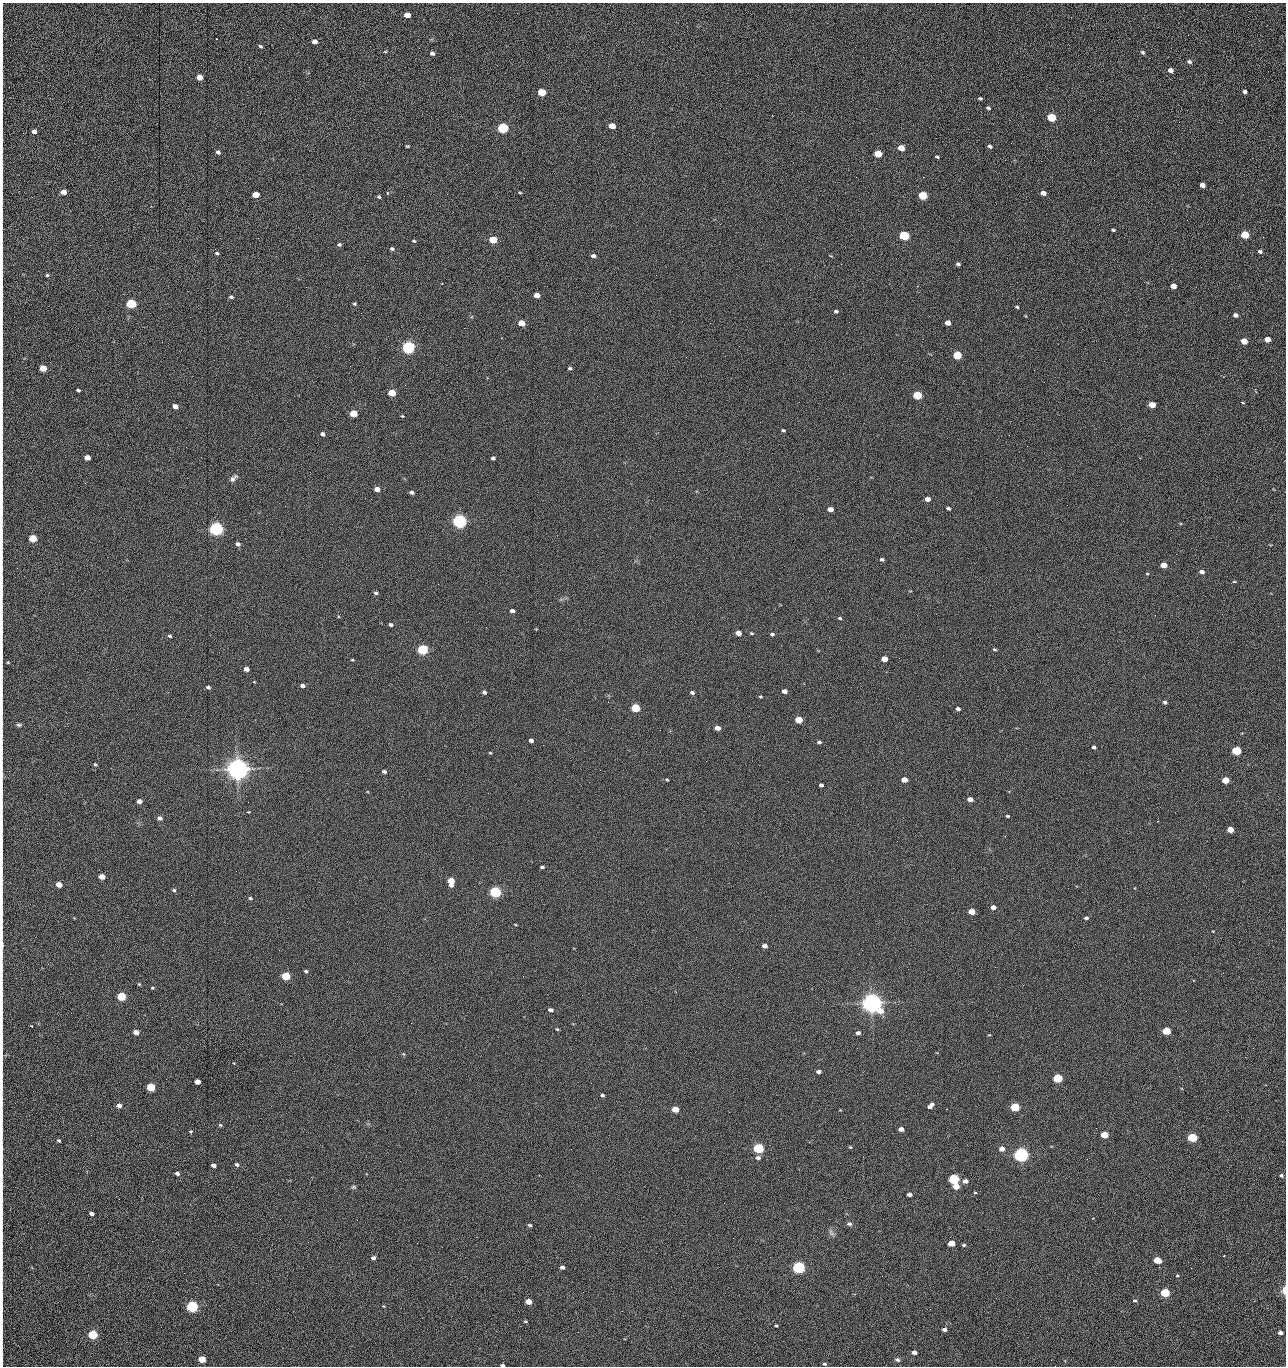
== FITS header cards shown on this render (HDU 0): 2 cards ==
NAXIS1  =                 1284 /fastest changing axis
NAXIS2  =                 1364 /next to fastest changing axis

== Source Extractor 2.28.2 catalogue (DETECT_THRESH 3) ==
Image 1284 x 1364 px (HDU 0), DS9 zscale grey, 1 PNG px = 1 image px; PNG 1288 x 1368 px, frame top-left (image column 1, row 1364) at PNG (2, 3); no overlay
Background 148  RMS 15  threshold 44.6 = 3 sigma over >= 5 px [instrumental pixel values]
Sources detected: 276; all 276 listed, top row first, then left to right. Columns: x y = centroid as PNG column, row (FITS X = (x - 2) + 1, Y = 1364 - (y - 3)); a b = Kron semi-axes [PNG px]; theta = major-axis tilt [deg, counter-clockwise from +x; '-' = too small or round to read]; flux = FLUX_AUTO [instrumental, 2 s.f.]
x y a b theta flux
407 15 5 4 - 1.3e+04
2 30 19 2 90 3.6e+03
1188 35 2 2 - 8.1e+02
314 41 5 4 - 5.2e+03
260 46 5 4 - 1.5e+03
385 52 5 3 - 8.4e+02
1143 52 6 4 -42 1.8e+03
432 53 5 4 - 2.6e+03
1189 62 6 5 - 2.0e+03
1171 70 5 5 - 4.4e+03
199 77 5 4 - 1.4e+04
2 82 34 2 90 7.1e+03
1245 91 4 4 - 2.1e+03
542 92 5 4 - 4.3e+04
980 98 4 3 - 1.3e+03
988 108 4 3 - 1.4e+03
2 110 15 2 90 2.9e+03
1051 117 5 5 - 6.2e+04
1179 122 2 2 - 6.8e+02
612 126 5 4 - 1.5e+04
503 128 5 5 - 1.6e+05
34 131 4 4 - 5.0e+03
2 142 17 2 89 3.2e+03
407 146 4 2 - 1.0e+03
990 146 4 3 - 2.1e+03
901 148 5 4 - 1.3e+04
218 152 4 4 - 2.6e+03
878 154 5 4 - 2.9e+04
937 157 4 2 - 1.3e+03
1005 160 3 2 - 9.3e+02
1041 161 2 2 - 1.2e+03
856 177 3 2 - 1.5e+03
923 177 2 2 - 2.1e+04
2 184 25 2 90 5.0e+03
1202 185 5 4 - 6.6e+03
63 192 5 4 - 1.0e+04
520 192 4 3 - 8.8e+02
387 193 4 3 - 1.1e+03
1043 193 5 4 - 5.7e+03
255 195 5 4 - 2.0e+04
923 196 5 5 - 5.3e+04
379 197 5 4 - 1.5e+03
2 215 20 2 90 3.8e+03
1113 230 4 3 - 1.4e+03
1245 235 5 4 - 4.4e+04
904 236 5 5 - 1.0e+05
1263 237 2 2 - 6.3e+02
2 239 9 2 90 1.6e+03
493 240 5 4 - 4.1e+04
414 241 5 4 - 1.1e+03
339 245 5 4 - 1.7e+03
392 249 5 4 - 1.8e+03
1260 251 5 4 - 2.1e+03
217 253 5 4 - 1.3e+03
593 256 5 4 - 2.9e+03
841 264 2 2 - 1.9e+04
958 264 4 3 - 1.9e+03
2 266 11 2 90 1.9e+03
47 275 4 4 - 1.2e+03
656 275 2 2 - 5.6e+02
442 284 3 2 - 5.4e+02
1173 286 5 4 - 7.9e+03
306 287 2 2 - 4.6e+02
537 295 5 4 - 9.5e+03
231 297 5 3 - 1.7e+03
131 304 5 5 - 1.0e+05
354 304 4 4 - 1.4e+03
2 305 16 2 90 3.1e+03
1017 307 4 3 - 1.3e+03
836 311 5 4 - 2.0e+03
1236 315 5 4 - 4.0e+03
849 322 2 2 - 4.9e+02
521 323 5 4 - 1.6e+04
710 323 2 2 - 2.2e+03
948 323 5 4 - 7.8e+03
1267 339 5 4 - 1.1e+04
1244 341 5 4 - 1.6e+04
408 347 5 5 - 3.0e+05
957 355 5 4 - 5.9e+04
350 366 2 2 - 1.8e+03
43 368 5 4 - 2.6e+04
570 368 4 4 - 1.6e+03
2 385 14 2 90 2.4e+03
78 390 4 3 - 1.6e+03
1256 392 3 2 - 1.2e+03
392 393 5 4 - 3.7e+04
917 395 5 4 - 6.1e+04
1242 402 3 3 - 1.7e+03
1152 405 5 4 - 1.9e+04
175 406 5 4 - 8.5e+03
353 413 5 4 - 3.0e+04
402 416 4 4 - 9.4e+02
783 430 4 3 - 1.6e+03
322 434 4 4 - 3.7e+03
1009 435 2 2 - 2.3e+03
186 447 2 2 - 1.9e+03
87 457 5 4 - 1.2e+04
493 458 4 4 - 2.5e+03
233 478 11 6 45 3.4e+03
85 483 3 2 - 7.6e+02
377 489 5 4 - 9.9e+03
412 492 4 3 - 2.6e+03
927 499 5 4 - 6.1e+03
2 508 12 2 90 2.0e+03
948 508 4 3 - 1.9e+03
830 509 5 4 - 8.6e+03
459 521 5 5 - 5.1e+05
216 529 5 5 - 5.4e+05
33 538 5 4 - 4.2e+04
238 544 5 4 - 3.9e+03
882 559 4 3 - 1.9e+03
1164 565 5 4 - 1.4e+04
1202 572 5 4 - 4.0e+03
1147 574 4 3 - 7.9e+02
2 578 11 2 90 2.0e+03
1234 582 5 3 - 9.8e+02
376 593 5 3 - 2.0e+03
512 611 4 3 - 4.3e+03
840 618 4 3 - 1.5e+03
391 625 4 4 - 2.2e+03
738 633 5 4 - 1.1e+04
752 633 4 3 - 1.1e+03
772 634 5 4 - 1.8e+03
170 636 5 4 - 1.7e+03
994 649 5 3 - 1.2e+03
423 650 5 4 - 1.6e+05
2 657 9 2 90 1.4e+03
884 659 5 4 - 1.4e+04
352 660 4 3 - 8.5e+02
8 662 4 3 - 8.1e+02
246 669 4 4 - 7.5e+03
302 686 4 3 - 4.1e+03
208 687 5 4 - 2.0e+03
784 691 5 4 - 6.1e+03
484 692 4 4 - 2.5e+03
692 693 4 3 - 2.5e+03
760 697 4 3 - 1.1e+03
1165 702 5 4 - 1.9e+03
635 708 5 4 - 6.7e+04
958 709 4 3 - 2.6e+03
799 720 5 4 - 2.8e+04
19 725 6 4 1 1.7e+03
717 728 5 4 - 7.9e+03
531 740 4 4 - 4.2e+03
819 742 5 4 - 1.9e+03
543 745 2 2 - 2.3e+03
1094 747 4 3 - 2.2e+03
1236 751 5 4 - 7.8e+04
490 753 4 3 - 9.2e+02
706 761 2 2 - 1.5e+03
95 764 5 4 - 1.3e+03
238 769 7 6 - 1.4e+06
384 772 5 4 - 2.5e+03
2 775 9 2 86 1.8e+03
667 779 4 2 - 1.1e+03
904 780 5 4 - 1.1e+04
1225 780 5 4 - 2.6e+04
821 785 4 3 - 2.9e+03
970 799 5 4 - 8.1e+03
139 801 4 4 - 6.7e+03
249 812 3 3 - 7.7e+02
1008 816 4 3 - 1.2e+03
160 818 5 4 - 4.1e+03
1230 830 5 4 - 1.6e+04
542 867 4 3 - 1.9e+03
102 877 5 4 - 1.3e+04
451 881 6 5 - 2.8e+04
59 885 5 4 - 1.7e+04
174 890 5 4 - 1.9e+03
495 892 5 4 - 2.4e+05
250 898 5 3 - 1.4e+03
993 907 5 4 - 5.9e+03
2 912 10 2 90 1.7e+03
972 912 5 4 - 2.0e+04
1086 918 5 4 - 2.0e+03
2 945 7 2 90 2.7e+03
764 946 5 4 - 6.2e+03
306 971 4 3 - 1.9e+03
286 976 5 4 - 6.2e+04
523 976 2 2 - 1.4e+03
139 984 5 4 - 1.1e+03
152 988 4 3 - 1.1e+03
2 994 8 2 90 1.5e+03
121 996 5 4 - 7.7e+04
872 1003 7 6 - 1.2e+06
550 1010 5 3 - 4.1e+03
411 1023 2 2 - 3.6e+03
557 1029 4 3 - 9.9e+02
1166 1031 5 4 - 5.0e+04
136 1032 5 4 - 1.1e+04
858 1033 4 4 - 3.8e+03
989 1035 5 3 - 7.5e+02
2 1038 11 2 90 1.9e+03
857 1048 3 2 - 1.0e+03
2 1056 9 2 90 1.1e+03
1245 1057 3 2 - 1.3e+03
818 1072 5 3 - 3.4e+03
2 1076 9 2 90 1.5e+03
1179 1076 2 2 - 1.7e+03
1058 1078 5 4 - 9.0e+04
197 1082 5 4 - 1.0e+04
151 1087 5 4 - 6.6e+04
602 1095 4 3 - 2.0e+03
119 1106 5 4 - 5.7e+03
930 1106 7 4 46 4.8e+03
1015 1107 5 4 - 7.4e+04
675 1109 5 4 - 2.1e+04
729 1112 2 2 - 7.8e+02
2 1116 13 2 90 1.9e+03
220 1125 4 4 - 1.2e+03
901 1129 5 4 - 7.3e+03
190 1132 5 3 - 9.8e+02
91 1135 2 2 - 1.7e+03
1104 1135 5 4 - 3.3e+04
1192 1138 5 4 - 1.0e+05
59 1140 5 4 - 1.4e+03
850 1147 4 3 - 9.7e+02
758 1148 5 4 - 1.5e+05
571 1149 2 2 - 6.6e+02
1002 1149 4 4 - 8.0e+03
1021 1155 5 5 - 6.2e+05
2 1157 19 2 90 3.4e+03
758 1158 7 5 1 3.4e+03
1087 1159 2 2 - 1.6e+03
237 1164 5 4 - 2.5e+03
213 1165 4 3 - 4.6e+03
177 1173 4 3 - 3.6e+03
1281 1175 4 4 - 2.0e+03
2 1179 11 2 90 2.1e+03
954 1179 5 4 - 1.5e+05
965 1181 5 4 - 6.5e+03
956 1186 5 4 - 1.7e+04
353 1187 6 5 - 1.5e+03
975 1193 5 3 - 9.2e+02
909 1194 4 4 - 4.5e+03
2 1195 11 2 90 2.1e+03
2 1212 10 2 90 1.6e+03
91 1213 4 3 - 4.3e+03
280 1219 2 2 - 1.4e+03
849 1224 7 5 -17 2.3e+03
530 1225 4 3 - 1.5e+03
831 1233 10 5 -53 2.9e+03
2 1235 13 2 90 2.1e+03
476 1237 2 2 - 7.4e+03
308 1242 2 2 - 1.3e+03
417 1243 2 2 - 3.7e+03
951 1243 5 4 - 1.9e+04
964 1245 4 3 - 1.4e+03
373 1258 4 3 - 3.0e+03
1157 1260 5 4 - 2.7e+04
562 1267 4 4 - 3.3e+03
798 1267 5 4 - 3.1e+05
2 1273 9 2 90 1.6e+03
1177 1276 3 3 - 9.4e+02
1284 1290 7 4 90 7.8e+03
1165 1293 5 4 - 8.1e+04
996 1298 2 2 - 2.0e+03
1135 1301 5 4 - 1.7e+03
528 1302 5 4 - 1.8e+04
192 1306 5 4 - 2.4e+05
383 1306 5 3 - 8.9e+02
2 1307 15 2 90 2.9e+03
622 1311 2 2 - 5.2e+02
525 1321 5 4 - 1.2e+03
776 1325 4 3 - 1.3e+03
944 1329 4 3 - 4.0e+03
578 1332 2 2 - 2.4e+03
1280 1333 4 3 - 5.3e+03
93 1334 5 4 - 9.4e+04
914 1352 5 4 - 6.9e+03
2 1356 19 2 90 3.1e+03
202 1359 5 4 - 3.1e+04
897 1360 7 5 -22 2.3e+03
824 1364 5 4 - 1.7e+03
502 1365 4 3 - 2.6e+03
1055 1366 2 2 - 1.5e+03
At the frame edge (FLAGS 8, measured only in part): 32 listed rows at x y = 2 30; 2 82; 2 110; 2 142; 2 184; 2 215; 2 239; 2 266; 2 305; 2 385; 2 508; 2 578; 2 657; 2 775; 2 912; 2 945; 2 994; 2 1038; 2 1056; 2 1076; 2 1116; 2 1157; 2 1179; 2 1195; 2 1212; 2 1235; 2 1273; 1284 1290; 2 1307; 2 1356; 502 1365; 1055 1366

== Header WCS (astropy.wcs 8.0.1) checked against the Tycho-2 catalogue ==
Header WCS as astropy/WCSLIB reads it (CRVAL/CRPIX/CD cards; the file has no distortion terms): RA---TAN/DEC--TAN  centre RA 15:41:40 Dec +51:59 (235.42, +51.99 deg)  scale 1.26 arcsec/px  FOV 26.9' x 28.5'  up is +92 deg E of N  parity flipped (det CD > 0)
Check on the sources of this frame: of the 60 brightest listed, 10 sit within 2.0 arcsec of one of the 11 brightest Tycho-2 stars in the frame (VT <= 12.29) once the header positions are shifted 0.36 arcsec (0.08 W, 0.35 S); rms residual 0.91 arcsec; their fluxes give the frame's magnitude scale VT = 25.21 - 2.5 log10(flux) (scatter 0.24 mag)
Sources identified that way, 10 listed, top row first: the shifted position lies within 2.0 arcsec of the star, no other Tycho-2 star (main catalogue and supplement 1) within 4.0 arcsec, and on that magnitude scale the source's flux lands within +1.5 / -3 mag of the star's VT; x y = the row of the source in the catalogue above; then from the Tycho-2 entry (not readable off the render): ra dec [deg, ICRS J2000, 3 dp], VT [Tycho-2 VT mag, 2 dp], TYC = Tycho-2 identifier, HIP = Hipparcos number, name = IAU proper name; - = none
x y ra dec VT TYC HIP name
408 347 235.614 +52.064 11.61 3489-1132-1 - -
459 521 235.514 +52.049 11.19 3489-1407-1 - -
216 529 235.515 +52.133 11.12 3489-1380-1 - -
238 769 235.378 +52.130 9.31 3489-1322-1 76850 -
495 892 235.303 +52.042 11.52 3489-958-1 - -
872 1003 235.232 +51.912 9.59 3489-824-1 - -
1021 1155 235.143 +51.862 10.97 3489-1016-1 - -
954 1179 235.131 +51.886 12.29 3489-908-1 - -
798 1267 235.084 +51.941 11.45 3489-1346-1 - -
192 1306 235.075 +52.152 11.74 3489-912-1 - -